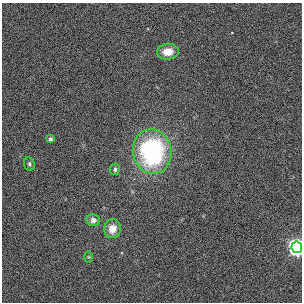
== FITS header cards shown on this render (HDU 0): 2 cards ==
NAXIS1  =                  300
NAXIS2  =                  300

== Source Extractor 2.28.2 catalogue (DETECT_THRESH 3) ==
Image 300 x 300 px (HDU 0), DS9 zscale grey, 1 PNG px = 1 image px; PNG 304 x 304 px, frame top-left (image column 1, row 300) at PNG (2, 3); each listed source drawn as its Kron ellipse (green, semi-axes under 4 px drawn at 4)
Background -0.00118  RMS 0.027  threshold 0.0807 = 3 sigma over >= 5 px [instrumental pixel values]
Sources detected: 9; all 9 listed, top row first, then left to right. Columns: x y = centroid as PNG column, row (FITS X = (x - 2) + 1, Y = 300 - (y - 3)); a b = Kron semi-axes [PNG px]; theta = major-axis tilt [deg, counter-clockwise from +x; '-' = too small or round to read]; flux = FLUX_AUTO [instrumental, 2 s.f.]
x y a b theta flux
168 52 11 8 5 29
50 139 4 3 - 6.7
152 152 22 19 -79 290
29 164 7 5 -81 4.1
115 169 6 5 - 4.2
93 220 7 6 - 8.9
112 229 9 8 - 22
297 247 6 5 - 1000
88 257 6 4 90 2
At the frame edge (FLAGS 8, measured only in part): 1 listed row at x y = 297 247